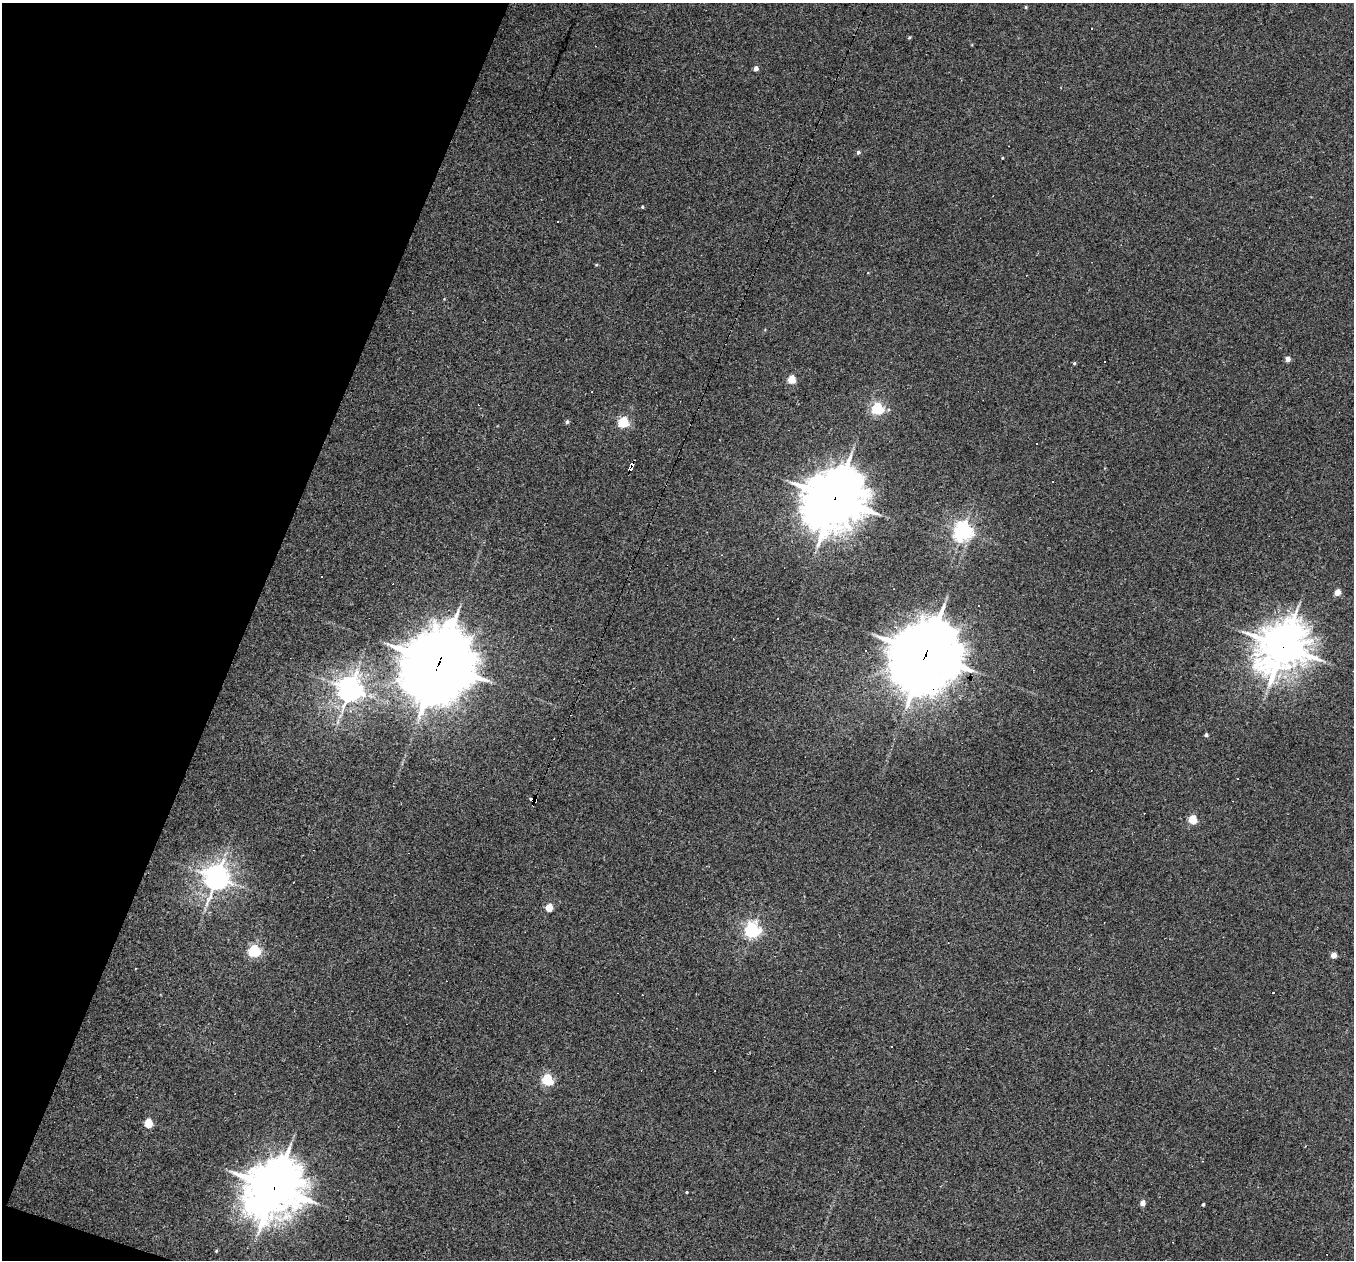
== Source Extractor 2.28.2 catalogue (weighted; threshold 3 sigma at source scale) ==
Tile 9 of 4 x 4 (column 1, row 3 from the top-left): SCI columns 1-1352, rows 1392-2649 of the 5421 x 5435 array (HDU 1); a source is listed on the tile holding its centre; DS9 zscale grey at full resolution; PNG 1356 x 1262 px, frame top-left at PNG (2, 3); no overlay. Shown black and unused: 18% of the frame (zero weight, under 3 of 4 exposures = <1% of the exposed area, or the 3 px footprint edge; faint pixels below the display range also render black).
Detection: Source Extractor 2.28.2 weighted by HDU 2 'WHT'; one run over the whole footprint, this tile lists its part. Background 0.0283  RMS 0.0036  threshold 0.0162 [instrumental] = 3 sigma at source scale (4.5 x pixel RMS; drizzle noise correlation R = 1.50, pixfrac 1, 0.05/0.05 arcsec/px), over >= 5 px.
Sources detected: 60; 20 cosmic-ray / hot-pixel residue — not listed; the other 40 listed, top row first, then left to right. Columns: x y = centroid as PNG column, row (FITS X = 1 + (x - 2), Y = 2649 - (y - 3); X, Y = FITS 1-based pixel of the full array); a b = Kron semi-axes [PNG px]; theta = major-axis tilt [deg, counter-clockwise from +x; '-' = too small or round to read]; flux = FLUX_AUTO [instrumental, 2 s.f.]
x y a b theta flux
1025 7 4 3 - 0.38
909 38 5 3 - 0.39
756 68 4 4 - 2.1
858 152 5 4 - 0.94
1002 158 3 2 - 0.28
642 207 3 3 - 0.39
557 221 3 2 - 0.32
596 265 4 4 - 0.4
1288 359 4 4 - 2.9
1074 363 4 4 - 0.48
791 379 5 4 - 13
877 409 5 5 - 52
567 422 5 4 - 0.71
623 422 5 5 - 32
630 467 6 4 73 17
834 499 23 19 50 1500
963 531 6 6 - 180
321 576 3 3 - 1.1
1337 592 4 4 - 6
1283 646 18 15 48 960
926 654 24 21 55 2700
439 663 30 24 63 2300
350 689 8 7 - 380
1206 735 4 4 - 0.87
533 801 5 4 - 28
1192 819 5 4 - 15
216 878 8 7 - 390
549 908 5 4 - 9.3
752 930 6 6 - 110
254 951 6 5 - 49
1334 955 4 4 - 4.3
135 968 3 2 - 0.55
892 1046 3 3 - 4.1
547 1080 5 5 - 38
148 1123 5 5 - 14
274 1188 20 17 50 1300
687 1192 3 3 - 0.31
1142 1203 5 4 - 2.9
1203 1204 3 3 - 0.61
216 1251 5 3 - 0.33
Overlapping masked pixels (flux is a lower limit): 7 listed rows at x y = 630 467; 834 499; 1283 646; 926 654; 439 663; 533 801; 274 1188